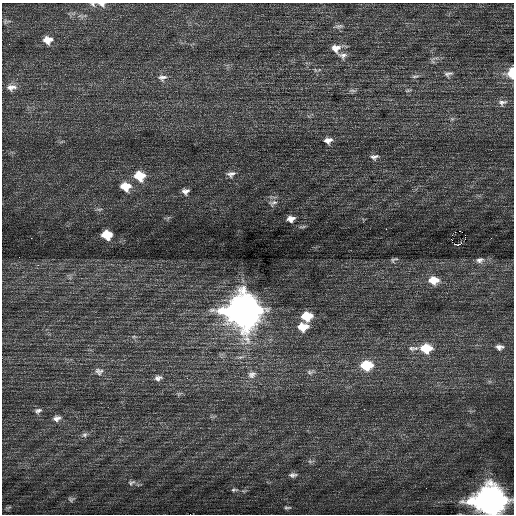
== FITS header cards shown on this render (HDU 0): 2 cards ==
NAXIS1  =                  512 / Axis length
NAXIS2  =                  512 / Axis length

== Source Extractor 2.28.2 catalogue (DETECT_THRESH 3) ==
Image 512 x 512 px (HDU 0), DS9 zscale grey, 1 PNG px = 1 image px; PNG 516 x 516 px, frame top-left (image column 1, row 512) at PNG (2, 3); no overlay
Background 0.699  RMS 0.74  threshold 2.22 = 3 sigma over >= 5 px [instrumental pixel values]
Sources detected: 64; all 64 listed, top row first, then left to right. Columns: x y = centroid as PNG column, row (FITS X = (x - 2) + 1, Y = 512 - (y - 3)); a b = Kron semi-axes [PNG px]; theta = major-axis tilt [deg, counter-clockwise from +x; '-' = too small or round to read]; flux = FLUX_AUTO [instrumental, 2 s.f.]
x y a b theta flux
93 4 8 5 -45 110
102 4 10 6 -23 190
81 16 9 5 -18 150
6 21 12 5 7 95
339 26 13 5 7 150
48 40 10 9 - 470
336 48 11 10 - 400
343 55 11 7 -11 210
434 60 15 8 48 190
511 73 8 6 81 1300
448 74 12 7 17 180
415 76 11 3 6 95
162 78 12 9 10 240
11 87 13 8 6 320
408 90 8 3 11 63
352 91 13 4 -3 130
502 102 14 9 9 260
452 119 6 5 - 84
328 140 9 7 12 270
374 157 10 7 10 190
231 174 12 8 12 250
140 176 12 10 -12 1200
126 186 12 10 -10 840
185 191 8 7 - 230
273 203 13 8 24 250
99 209 9 4 0 96
291 219 8 6 9 290
302 227 10 3 10 77
386 229 2 2 - 170
460 231 2 2 - 4600
107 235 8 7 - 1200
465 235 2 2 - 1300
31 238 2 2 - 25
491 238 2 2 - 32
451 239 2 2 - 100
457 245 5 2 - 200
394 260 8 4 25 97
480 260 10 7 12 180
38 265 4 4 - 59
433 280 11 8 -5 690
242 310 14 13 - 110000
307 316 10 8 3 1300
303 327 11 8 7 880
134 337 6 3 -18 55
499 347 7 5 -6 190
413 348 16 7 3 260
426 348 11 8 -2 1400
366 365 11 8 1 1800
99 371 11 9 -11 220
310 372 10 6 9 160
252 375 13 10 23 360
158 378 10 6 10 180
179 393 6 4 19 74
38 411 10 6 18 170
57 418 11 7 12 240
84 435 8 7 - 140
310 461 10 5 6 120
293 475 11 6 5 180
131 482 10 7 24 150
234 490 10 5 4 110
71 499 8 6 15 110
489 500 13 11 -4 89000
287 508 8 4 -4 99
190 514 2 2 - 1500
At the frame edge (FLAGS 8, measured only in part): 5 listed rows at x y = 93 4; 102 4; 511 73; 489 500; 190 514